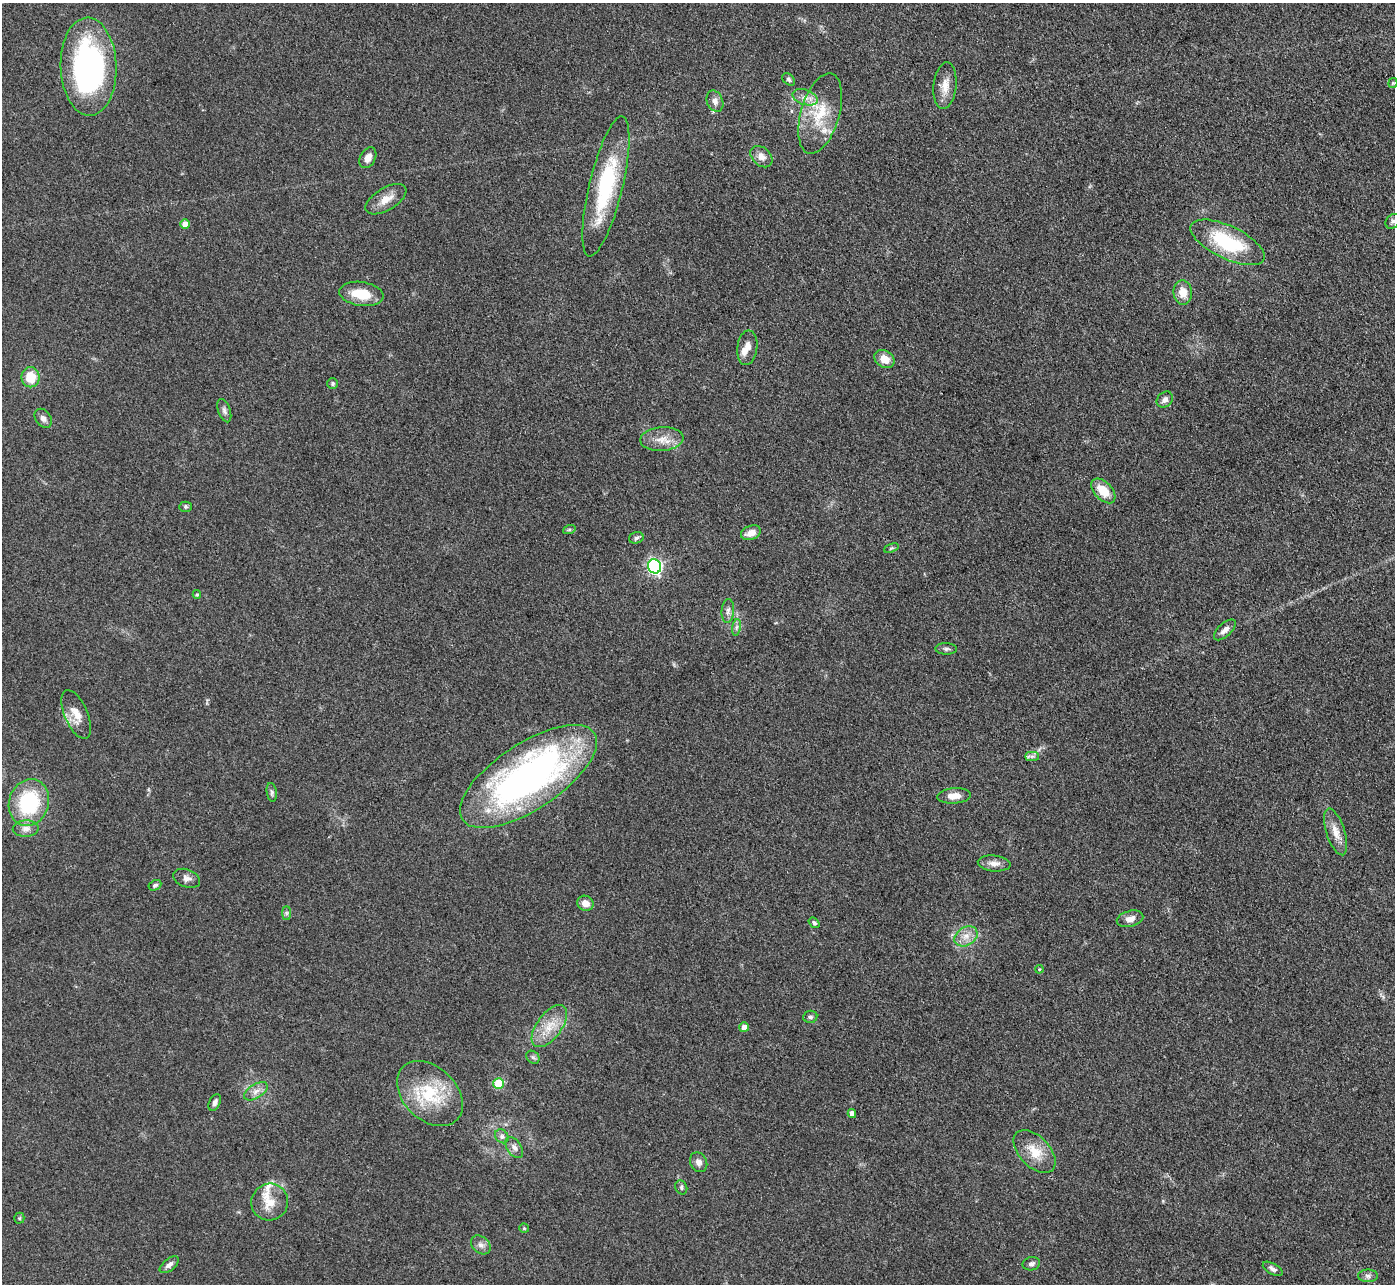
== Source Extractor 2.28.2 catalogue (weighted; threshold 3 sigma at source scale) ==
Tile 10 of 4 x 4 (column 2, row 3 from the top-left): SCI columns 1395-2787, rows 1434-2715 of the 5575 x 5562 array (HDU 1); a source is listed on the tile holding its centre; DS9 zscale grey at full resolution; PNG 1397 x 1286 px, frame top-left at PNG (2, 3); each listed source drawn as its Kron ellipse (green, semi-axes under 4 px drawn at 4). Shown black and unused: <1% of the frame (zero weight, under 3 of 4 exposures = <1% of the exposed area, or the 3 px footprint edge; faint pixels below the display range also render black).
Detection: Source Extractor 2.28.2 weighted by HDU 2 'WHT'; one run over the whole footprint, this tile lists its part. Background 0.134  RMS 0.0072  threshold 0.0325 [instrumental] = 3 sigma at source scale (4.5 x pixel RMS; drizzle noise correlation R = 1.50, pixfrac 1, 0.05/0.05 arcsec/px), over >= 5 px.
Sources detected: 80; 5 inside a brighter listed object's ellipse — not listed separately; the other 75 listed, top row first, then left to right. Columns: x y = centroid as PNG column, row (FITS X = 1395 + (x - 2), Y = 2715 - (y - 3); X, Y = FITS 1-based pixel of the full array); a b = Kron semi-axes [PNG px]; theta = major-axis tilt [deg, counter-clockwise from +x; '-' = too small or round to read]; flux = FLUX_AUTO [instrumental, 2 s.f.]
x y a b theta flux
88 67 49 28 -88 160
789 79 7 5 -42 1.5
1393 83 5 4 - 0.83
945 86 23 11 85 9.7
805 97 13 7 -19 5.3
715 101 11 8 -67 3.8
820 114 41 19 74 30
761 157 12 9 -42 5.1
368 158 11 7 60 4.8
606 186 72 16 76 69
386 199 23 11 31 9.6
1393 221 8 6 46 1.9
185 224 5 4 - 8.5
1228 242 40 16 -26 53
1183 292 12 9 -84 9.6
361 294 22 12 -9 17
747 348 17 10 82 6.6
884 359 11 8 -33 8.6
31 377 10 9 - 15
333 383 5 5 - 1.2
1165 400 9 7 44 3.2
224 411 12 6 -71 2.5
43 418 10 7 -53 3.5
662 439 22 12 4 10
1103 491 15 9 -45 14
185 507 6 5 - 1.2
569 530 6 4 19 1.1
751 533 10 7 20 6.6
636 538 7 5 16 1.8
891 548 8 4 22 1.1
655 566 7 6 - 160
197 594 4 4 - 0.88
728 611 12 6 87 3.2
736 627 8 4 81 1.8
1225 630 13 6 43 4.2
946 649 11 5 -1 1.9
76 714 26 11 -67 11
1032 756 7 4 0 1.7
528 776 79 33 33 300
272 792 9 5 -82 1.8
954 796 17 7 4 7
29 803 24 20 73 57
26 829 13 8 3 4.7
1336 832 24 9 -72 8.7
994 863 16 8 -5 5.1
187 878 14 9 -20 4.2
155 885 7 5 28 1.6
586 903 8 7 - 6.1
286 913 7 4 -90 1.3
1130 919 13 8 14 5
814 923 6 4 -39 1.7
966 936 12 9 31 6.6
1039 969 4 4 - 0.77
810 1017 7 6 - 2.1
549 1026 25 12 53 15
744 1027 5 5 - 6.5
533 1057 7 6 - 1.5
499 1084 5 5 - 36
256 1091 13 7 32 4.7
430 1093 38 26 -44 41
215 1102 9 5 64 2.5
852 1113 4 4 - 4.6
502 1136 7 6 - 2.1
514 1148 12 7 -56 3.6
1035 1151 26 15 -46 16
699 1162 10 8 -63 4.1
681 1187 7 5 -65 1.7
270 1202 19 18 - 13
19 1218 5 5 - 1.1
524 1228 5 4 - 0.94
481 1245 11 8 -40 3.7
1031 1264 9 6 12 2.5
169 1265 11 6 39 3
1273 1269 11 5 -30 2.8
1368 1276 10 6 -2 2.4